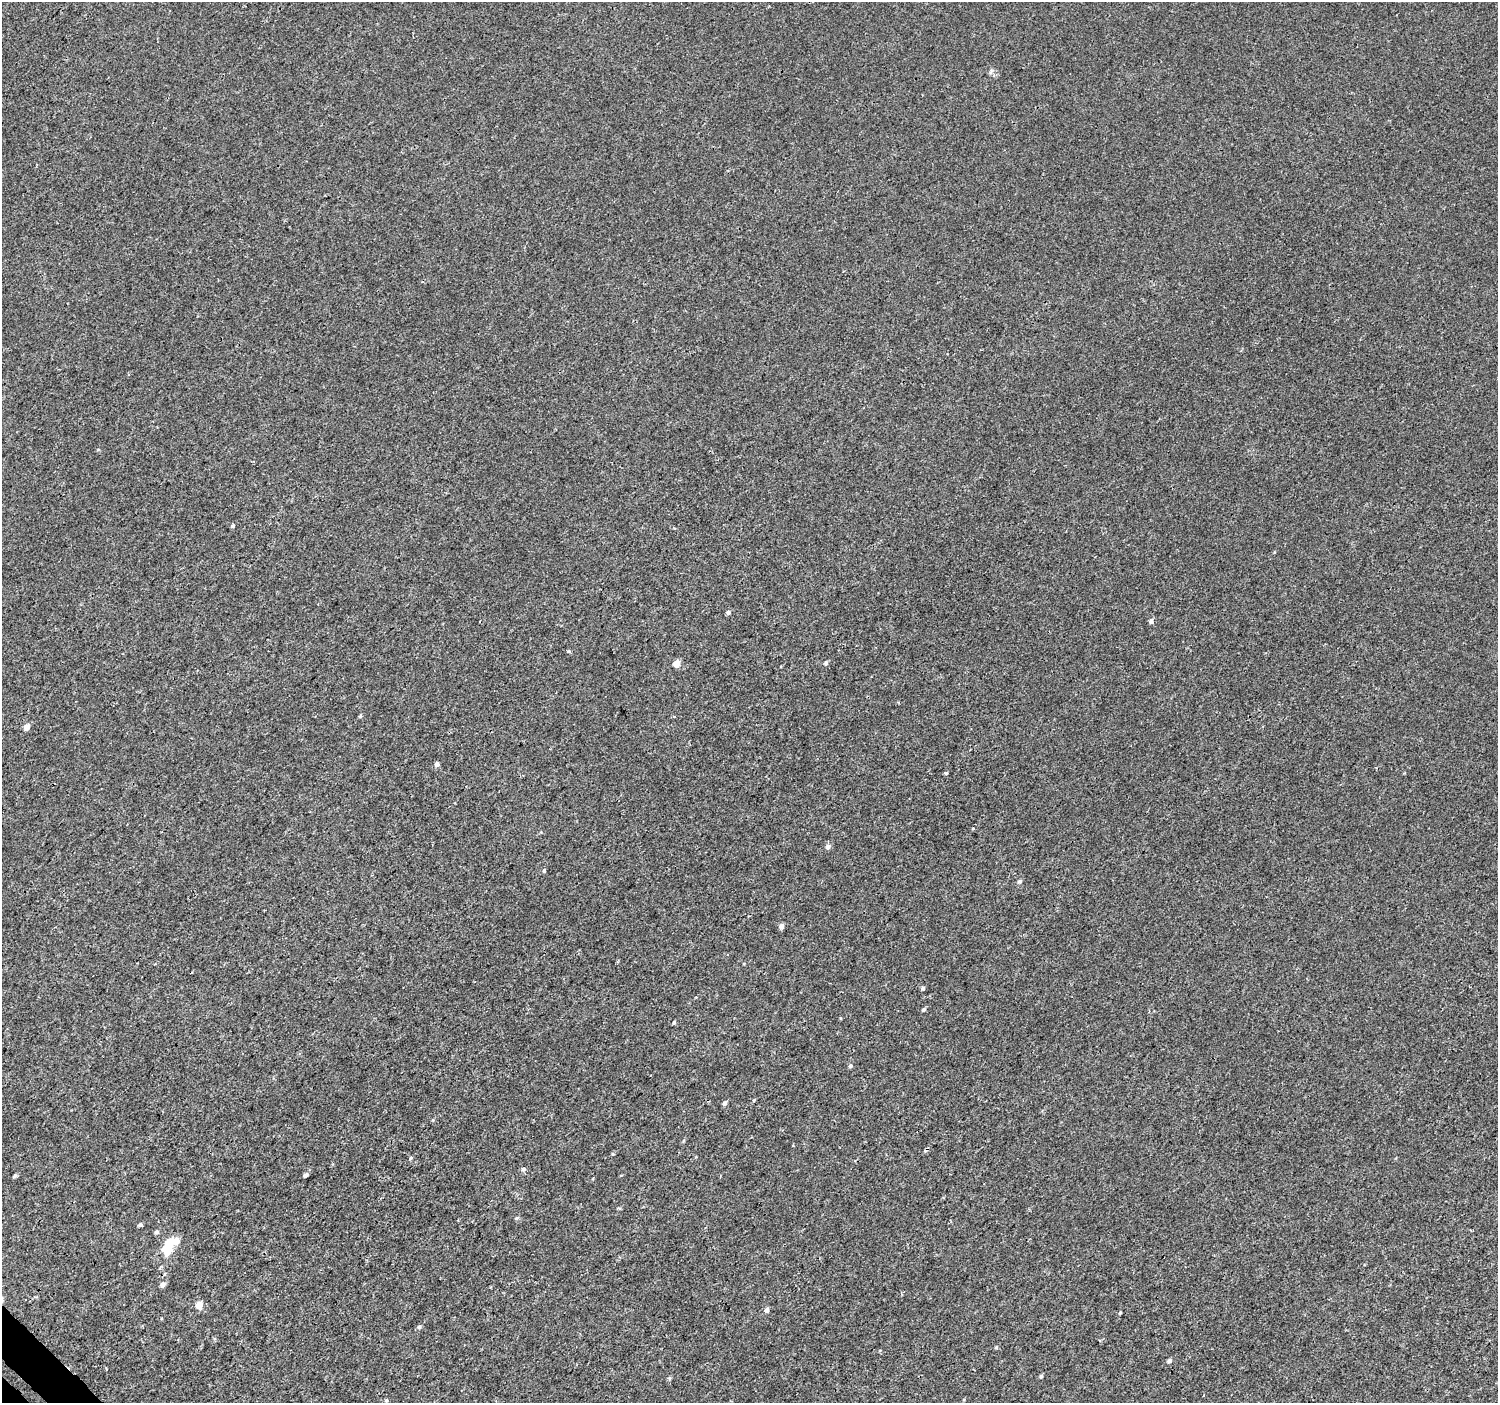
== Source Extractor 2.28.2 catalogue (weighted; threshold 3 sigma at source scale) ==
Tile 7 of 4 x 4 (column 3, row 2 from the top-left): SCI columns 3031-4526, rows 2993-4393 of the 6066 x 6047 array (HDU 1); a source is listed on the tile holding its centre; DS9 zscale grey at full resolution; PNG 1500 x 1405 px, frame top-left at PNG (2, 2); no overlay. Shown black and unused: <1% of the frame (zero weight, under 3 of 4 exposures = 4% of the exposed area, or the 3 px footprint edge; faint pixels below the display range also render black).
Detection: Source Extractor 2.28.2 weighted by HDU 2 'WHT'; one run over the whole footprint, this tile lists its part. Background 2.01e-04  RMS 0.0026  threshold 0.0118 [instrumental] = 3 sigma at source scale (4.5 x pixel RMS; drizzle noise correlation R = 1.50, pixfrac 1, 0.0396/0.0396 arcsec/px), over >= 5 px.
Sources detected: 37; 2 inside a brighter object's white glare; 1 cosmic-ray / hot-pixel residue — not listed; the other 34 listed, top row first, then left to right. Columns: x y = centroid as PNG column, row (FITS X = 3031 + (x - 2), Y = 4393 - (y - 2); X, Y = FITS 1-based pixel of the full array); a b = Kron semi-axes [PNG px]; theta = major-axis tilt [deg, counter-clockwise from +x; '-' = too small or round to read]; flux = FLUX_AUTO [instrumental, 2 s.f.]
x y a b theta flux
991 71 8 4 54 0.47
233 526 5 4 - 0.33
728 612 6 5 - 0.53
1151 621 6 5 - 0.8
569 651 5 4 - 0.29
676 663 5 5 - 3.5
826 663 6 5 - 0.55
27 727 6 5 - 1.4
437 764 6 5 - 0.67
946 773 4 3 - 0.58
828 847 7 6 - 0.84
544 871 5 4 - 0.31
1020 881 5 5 - 0.42
781 926 6 5 - 0.98
922 988 4 4 - 0.47
923 1010 6 4 32 0.4
674 1022 6 3 46 0.32
850 1066 6 5 - 0.43
725 1103 6 5 - 0.69
410 1158 6 3 70 0.28
523 1169 6 5 - 0.59
305 1175 5 4 - 0.6
15 1176 5 4 - 0.41
140 1225 5 4 - 0.43
156 1232 6 5 - 0.53
167 1249 8 7 - 7.7
162 1284 6 5 - 0.98
199 1305 6 5 - 3.7
767 1310 6 5 - 0.81
1120 1313 5 3 - 0.23
419 1327 6 5 - 0.45
996 1347 6 4 89 0.26
1169 1361 5 5 - 0.72
1041 1376 4 4 - 0.35